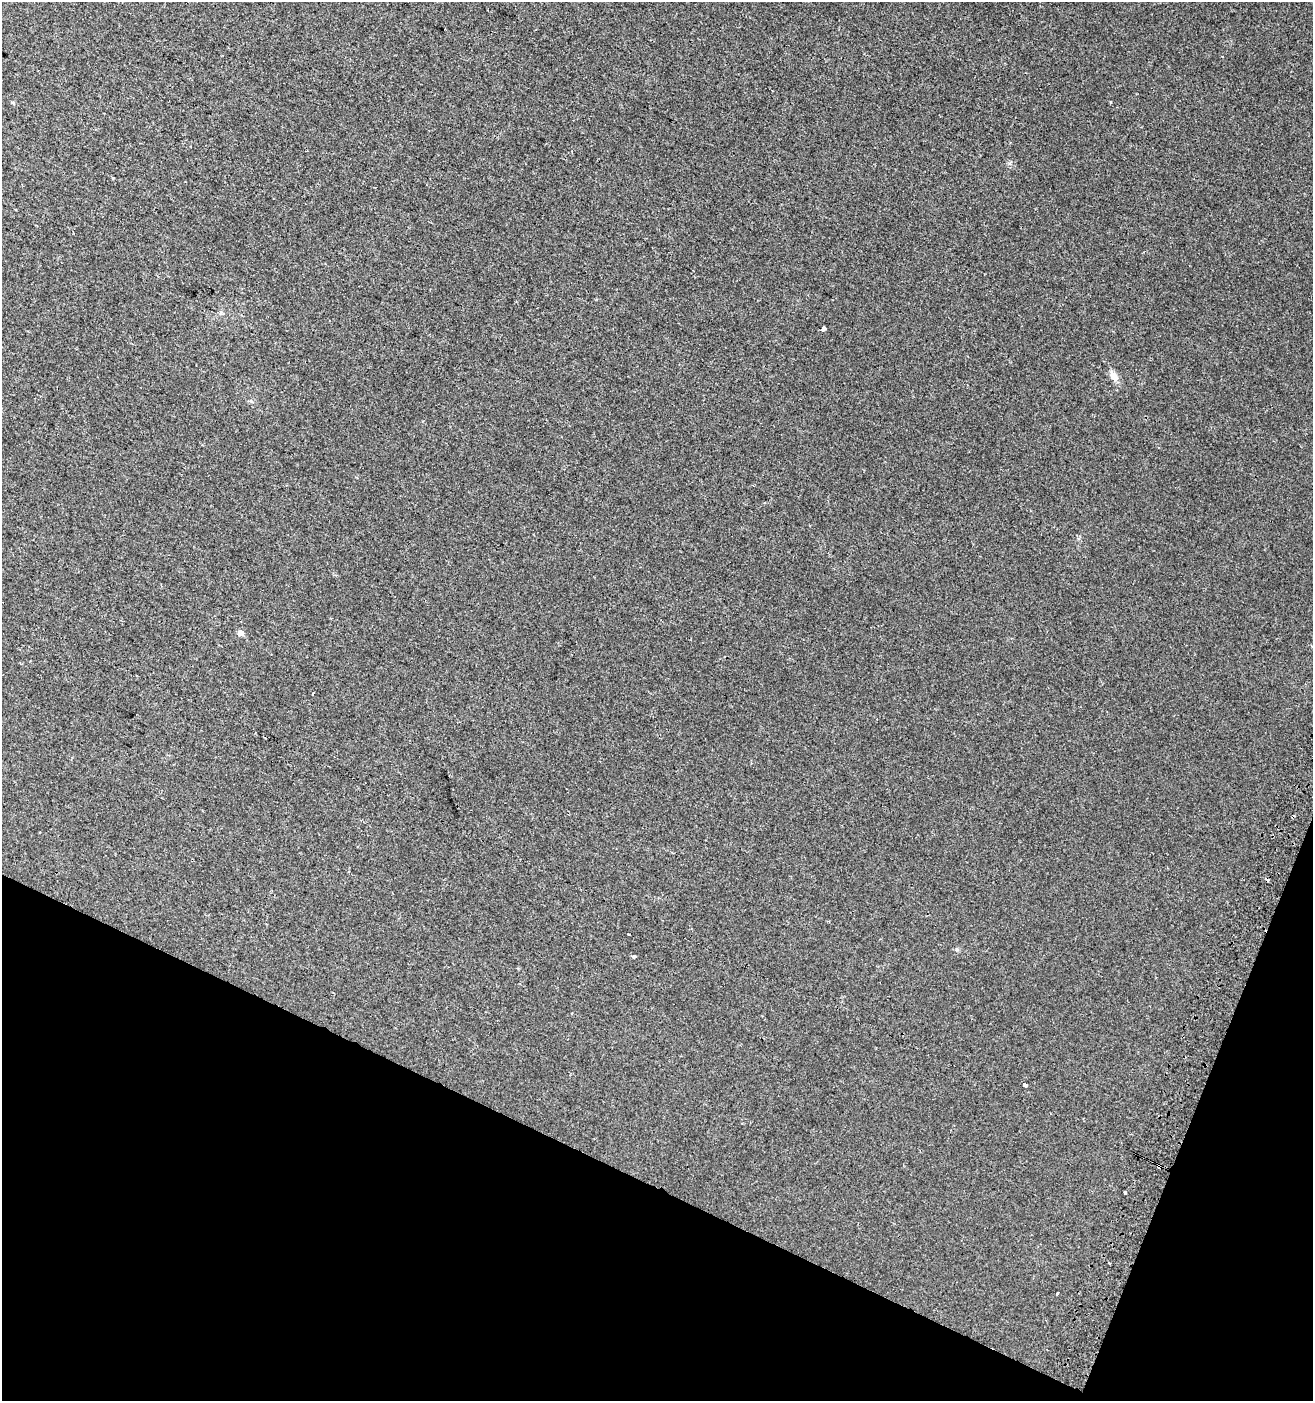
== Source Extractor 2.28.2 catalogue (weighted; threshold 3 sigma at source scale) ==
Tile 15 of 4 x 4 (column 3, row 4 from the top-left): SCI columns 2935-4245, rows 17-1415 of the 5803 x 5636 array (HDU 1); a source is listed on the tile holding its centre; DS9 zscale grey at full resolution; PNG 1315 x 1403 px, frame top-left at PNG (2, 2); no overlay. Shown black and unused: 20% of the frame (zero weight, under 2 of 3 exposures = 2% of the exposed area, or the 3 px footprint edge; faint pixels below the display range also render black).
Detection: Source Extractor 2.28.2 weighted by HDU 2 'WHT'; one run over the whole footprint, this tile lists its part. Background 0.00316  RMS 0.0037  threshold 0.0167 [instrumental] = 3 sigma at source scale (4.5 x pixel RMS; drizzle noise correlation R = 1.50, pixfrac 1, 0.0396/0.0396 arcsec/px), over >= 5 px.
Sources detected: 15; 4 cosmic-ray / hot-pixel residue — not listed; the other 11 listed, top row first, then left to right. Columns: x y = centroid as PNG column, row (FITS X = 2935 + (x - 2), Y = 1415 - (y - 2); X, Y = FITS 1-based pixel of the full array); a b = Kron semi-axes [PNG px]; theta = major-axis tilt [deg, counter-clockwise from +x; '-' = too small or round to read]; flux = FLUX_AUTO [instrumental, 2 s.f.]
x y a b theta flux
13 102 4 4 - 0.47
823 328 4 3 - 4.8
1114 376 13 8 -56 2.8
241 633 5 5 - 2.6
1312 646 4 3 - 0.63
313 693 3 3 - 0.96
957 949 6 5 - 0.63
634 956 4 4 - 0.84
1025 1085 3 3 - 6.4
1125 1192 3 3 - 1.6
1057 1294 3 3 - 1.2
Isophote crosses this tile's border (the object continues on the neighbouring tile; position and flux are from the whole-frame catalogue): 1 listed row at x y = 1312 646